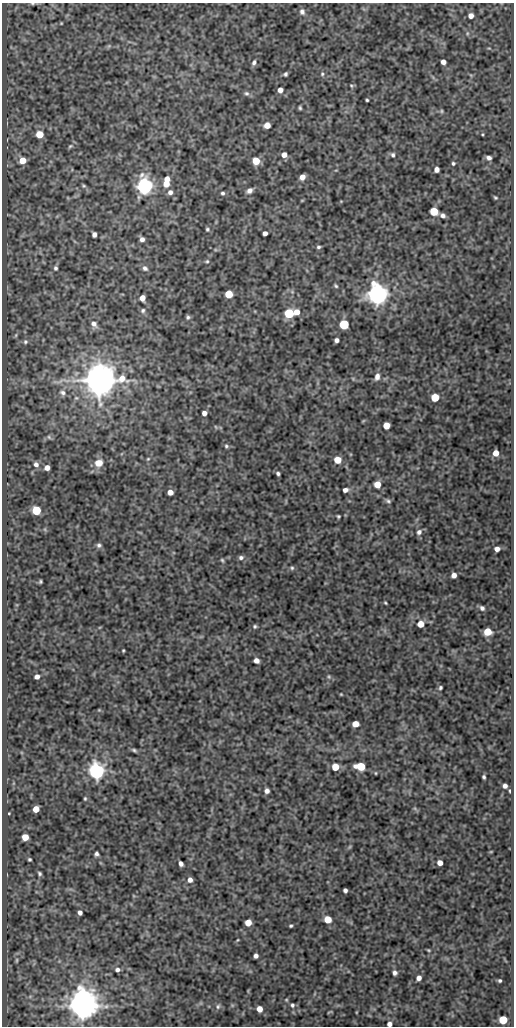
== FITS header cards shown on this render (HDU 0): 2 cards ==
NAXIS1  =                  512
NAXIS2  =                 1024

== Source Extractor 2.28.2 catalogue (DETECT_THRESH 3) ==
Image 512 x 1024 px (HDU 0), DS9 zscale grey, 1 PNG px = 1 image px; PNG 516 x 1028 px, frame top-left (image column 1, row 1024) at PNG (2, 3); no overlay
Background 167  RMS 0.65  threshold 1.95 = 3 sigma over >= 5 px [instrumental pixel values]
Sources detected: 144; all 144 listed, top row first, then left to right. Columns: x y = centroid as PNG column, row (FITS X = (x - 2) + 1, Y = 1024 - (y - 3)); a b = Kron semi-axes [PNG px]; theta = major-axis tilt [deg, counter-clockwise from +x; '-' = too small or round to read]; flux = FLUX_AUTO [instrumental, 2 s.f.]
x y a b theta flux
32 4 5 3 - 51
302 12 8 7 - 170
471 16 6 5 - 260
61 23 3 2 - 34
467 33 6 4 -73 69
443 62 5 4 - 230
254 63 7 5 72 110
285 74 4 4 - 81
322 74 6 5 - 70
351 86 6 4 -69 50
280 90 5 5 - 240
246 93 7 6 - 100
367 100 3 3 - 53
300 108 4 3 - 59
441 111 5 4 - 57
267 125 5 5 - 440
39 134 5 5 - 880
70 146 6 4 22 59
284 155 5 5 - 270
393 155 5 5 - 83
489 158 5 4 - 140
23 160 6 6 - 600
256 161 5 5 - 930
453 163 5 4 - 68
437 169 5 4 - 230
302 177 5 4 - 310
167 179 5 5 - 270
166 184 6 5 - 470
84 186 6 4 -34 58
144 186 6 6 - 20000
249 191 7 5 35 190
170 192 6 6 - 160
223 193 4 4 - 82
495 198 4 3 - 54
302 200 5 3 - 32
434 211 5 5 - 1400
443 215 5 4 - 140
207 229 5 4 - 65
265 233 4 4 - 180
94 234 5 4 - 160
142 239 4 4 - 160
318 247 5 4 - 78
207 261 6 4 13 59
55 268 5 5 - 87
145 268 8 6 -41 130
336 286 5 4 - 62
229 294 5 5 - 1100
377 294 7 6 - 43000
142 298 5 5 - 430
143 310 6 6 - 87
297 312 6 5 - 400
289 313 6 5 - 2800
188 317 5 4 - 82
94 324 9 6 -46 200
344 324 5 5 - 2900
16 335 6 4 71 64
337 340 4 4 - 150
25 342 7 6 - 100
377 377 9 6 77 220
99 380 9 9 - 120000
62 393 9 7 -26 180
435 397 5 5 - 1500
204 413 4 4 - 210
363 421 6 3 19 41
386 426 5 5 - 660
216 427 6 3 -70 44
49 437 6 5 - 83
226 446 6 5 - 74
496 453 5 5 - 410
148 459 5 4 - 52
337 460 5 5 - 760
99 463 8 7 - 520
36 464 7 6 - 180
47 468 5 4 - 260
278 474 4 4 - 87
377 484 5 5 - 600
345 490 6 4 15 170
170 492 5 4 - 340
388 501 8 5 -24 90
36 510 5 5 - 2200
338 516 3 3 - 56
419 532 7 6 - 150
99 545 6 6 - 110
497 549 5 4 - 230
241 558 6 5 - 120
222 560 6 4 -61 60
292 568 5 5 - 71
454 575 5 4 - 230
40 582 3 3 - 56
385 603 3 3 - 45
482 608 6 5 - 120
421 624 5 5 - 630
255 626 5 4 - 69
488 632 6 5 - 980
123 650 3 2 - 43
256 661 5 4 - 240
37 676 4 4 - 180
329 677 5 5 - 61
440 688 4 4 - 69
341 694 3 3 - 36
99 710 4 4 - 40
355 724 5 5 - 530
134 750 6 4 -24 78
360 766 7 5 -6 1500
335 767 5 5 - 940
96 771 6 6 - 20000
376 773 4 3 - 37
484 777 4 3 - 75
505 786 4 4 - 170
267 791 5 4 - 160
510 791 5 3 - 50
85 798 4 3 - 50
36 809 5 5 - 590
415 809 7 4 -20 64
9 813 3 2 - 31
25 837 5 5 - 570
349 847 6 4 70 52
96 854 4 4 - 100
29 859 3 3 - 61
440 863 5 4 - 280
181 864 5 4 - 160
40 874 4 3 - 69
190 880 5 5 - 200
345 890 4 4 - 120
80 913 4 4 - 180
328 919 5 5 - 860
248 923 5 5 - 520
291 926 3 3 - 60
237 940 4 3 - 34
428 950 4 4 - 43
256 956 4 4 - 160
17 960 6 4 89 48
117 970 5 5 - 130
395 973 5 5 - 140
419 978 5 5 - 220
500 981 4 3 - 68
82 999 7 6 - 19000
292 1005 5 5 - 86
83 1006 8 7 - 86000
218 1006 7 5 74 100
259 1009 5 5 - 380
329 1012 5 2 - 33
503 1020 5 5 - 1700
389 1024 5 5 - 170
At the frame edge (FLAGS 8, measured only in part): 2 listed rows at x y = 32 4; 389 1024